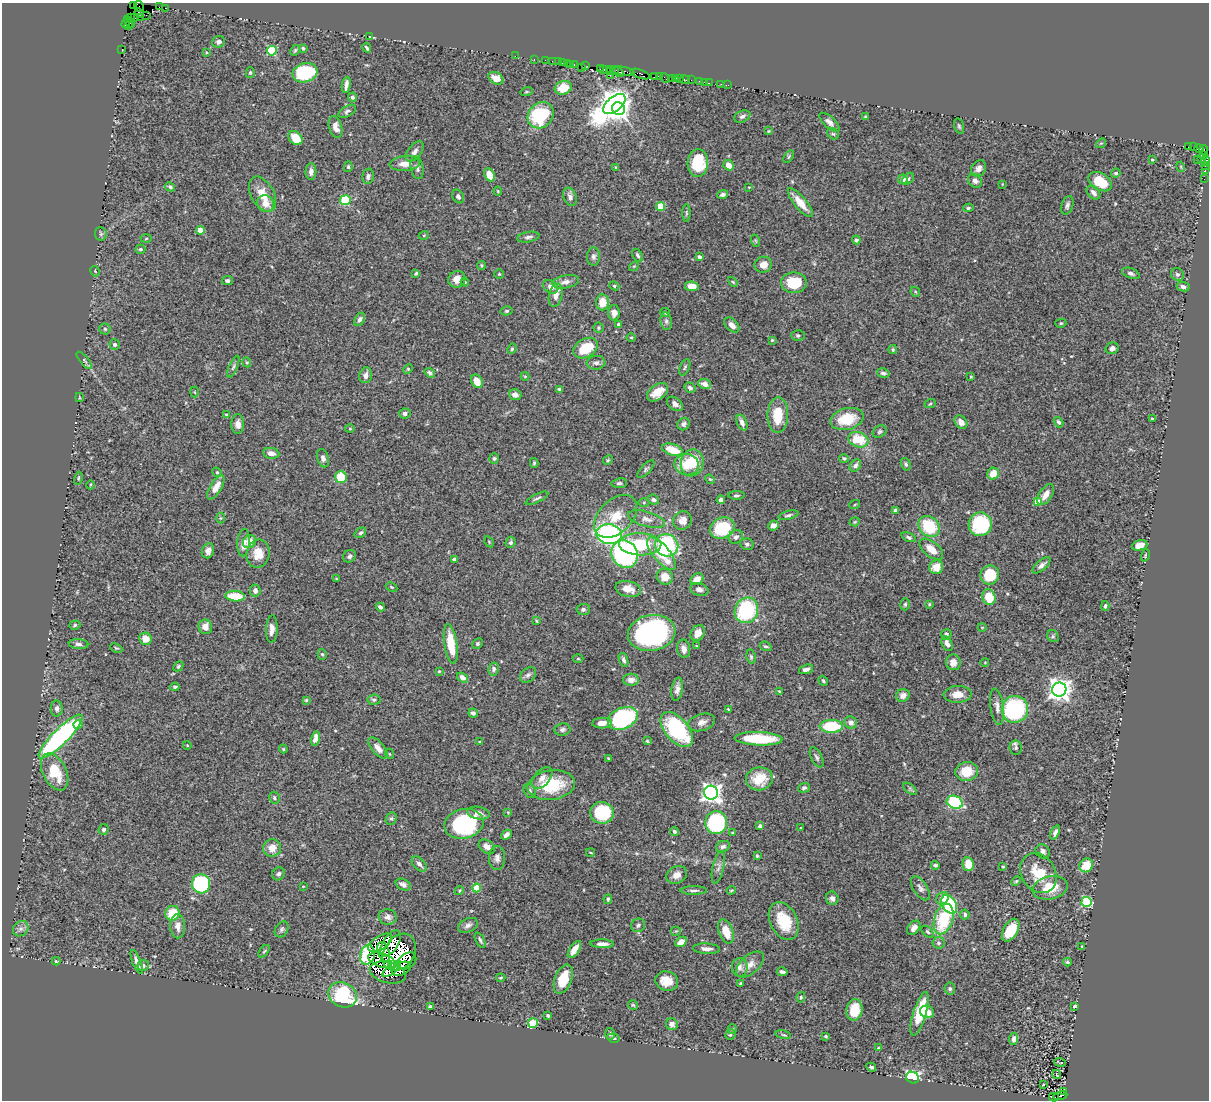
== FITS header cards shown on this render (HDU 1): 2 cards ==
NAXIS1  =                 1207
NAXIS2  =                 1098

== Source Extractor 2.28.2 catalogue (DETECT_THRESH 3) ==
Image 1207 x 1098 px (HDU 1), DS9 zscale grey, 1 PNG px = 1 image px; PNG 1211 x 1102 px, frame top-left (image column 1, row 1098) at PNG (2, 3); each listed source drawn as its Kron ellipse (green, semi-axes under 4 px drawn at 4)
Background 0.942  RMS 0.042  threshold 0.125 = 3 sigma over >= 5 px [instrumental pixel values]
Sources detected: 474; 2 with non-positive FLUX_AUTO (blend fragments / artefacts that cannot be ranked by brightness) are neither listed nor drawn; the other 472 listed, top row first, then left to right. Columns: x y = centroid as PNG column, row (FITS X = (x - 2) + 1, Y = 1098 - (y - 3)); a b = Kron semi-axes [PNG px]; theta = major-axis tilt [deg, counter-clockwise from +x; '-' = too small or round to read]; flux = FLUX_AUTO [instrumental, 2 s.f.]
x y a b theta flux
133 5 2 2 - 8.1
139 6 6 2 -62 32
160 7 4 2 - 51
165 8 2 2 - 5.4
139 13 5 2 - 38
146 15 2 2 - 15
131 17 3 2 - 42
140 17 2 2 - 24
135 18 2 2 - 20
129 22 7 2 -55 65
126 23 5 2 - 110
128 26 2 2 - 40
370 37 3 3 - 4.1
219 42 6 5 - 8.4
303 48 4 3 - 4.2
367 48 5 3 - 4.5
122 49 2 2 - 17
295 50 6 4 63 3.6
272 51 5 5 - 190
206 52 3 3 - 2.5
515 56 2 2 - 34
534 59 2 2 - 24
545 60 2 2 - 19
552 61 2 2 - 18
558 62 2 2 - 28
562 63 2 2 - 25
567 63 3 2 - 54
571 65 3 3 - 81
574 65 3 3 - 51
585 66 2 2 - 24
581 67 2 2 - 9.3
600 69 3 2 - 40
609 69 2 2 - 22
604 70 3 2 - 27
613 70 6 3 21 66
622 71 12 3 -8 280
618 72 6 2 -43 150
250 73 5 4 - 3.6
305 73 12 9 15 200
640 74 10 4 -19 250
610 75 2 2 - 26
659 76 4 2 - 64
655 77 3 3 - 59
496 78 8 5 -28 22
665 78 6 2 -46 50
672 78 3 3 - 65
676 78 4 3 - 130
680 79 3 2 - 48
685 80 5 3 - 110
691 80 2 2 - 13
699 82 4 3 - 59
704 82 3 2 - 12
709 83 2 2 - 36
721 84 2 2 - 9.7
346 85 8 3 81 14
728 85 2 2 - 5.5
563 88 9 6 18 66
527 92 6 4 18 3.9
352 97 4 4 - 9.2
614 104 13 7 40 4100
618 109 7 6 - 1100
347 111 9 5 31 7.5
541 115 14 12 47 210
742 116 8 5 25 8.6
866 117 3 3 - 3.7
829 122 12 5 -43 13
959 126 8 4 -74 5
335 127 11 6 -74 21
768 131 4 3 - 2.8
833 134 6 5 - 4.6
295 138 8 6 -47 55
1101 143 5 4 - 3.4
1188 147 3 3 - 230
1193 147 2 2 - 12
1199 149 4 2 - 17
1204 150 5 4 - 90
415 151 12 6 51 12
1204 155 4 4 - 190
789 156 7 4 59 4.4
1201 158 3 3 - 66
1197 159 2 2 - 20
1152 160 3 3 - 3.1
1205 160 5 4 - 260
698 163 14 10 86 110
405 164 15 7 3 26
729 165 5 5 - 24
1205 166 4 3 - 99
348 167 5 4 - 4.5
616 167 4 3 - 2.6
1181 167 5 3 - 2.3
417 168 11 6 -78 11
979 168 9 7 54 14
1205 170 3 2 - 34
311 172 8 5 88 16
1116 173 4 4 - 7.3
489 175 7 5 -65 37
368 176 8 5 76 8.1
903 179 5 5 - 18
908 179 7 4 50 6.8
1204 179 2 2 - 14
975 181 8 6 -41 11
1100 182 13 8 -31 70
1002 184 3 2 - 1.8
170 187 5 4 - 5.3
749 187 4 3 - 2.4
498 191 4 4 - 2.6
1093 193 8 5 -44 12
263 194 19 11 -61 50
723 195 5 4 - 9.4
458 196 7 5 -59 7.5
570 197 9 6 -67 12
345 200 5 5 - 130
800 203 18 6 -50 44
266 204 9 8 - 29
1067 205 9 5 71 8.3
661 206 4 4 - 86
968 208 5 4 - 5.1
686 213 9 4 -90 4.1
201 230 4 4 - 56
101 234 7 5 -82 5.1
424 235 5 3 - 2.5
528 237 11 5 11 9.1
146 239 5 3 - 2.8
856 240 4 4 - 7
756 241 6 4 -71 3.5
141 249 5 4 - 5.6
637 255 7 4 -58 6.7
593 257 9 6 89 9.2
699 257 4 3 - 6
481 265 4 4 - 3.8
763 265 9 8 - 22
634 266 5 4 - 3.3
95 271 5 3 - 2.6
416 273 4 3 - 4.1
1131 273 9 5 -21 7.9
499 274 5 5 - 3.4
1177 274 7 6 - 6.4
457 279 8 8 - 24
227 281 5 4 - 7.2
465 282 4 4 - 3.5
566 282 13 6 9 16
733 282 6 3 -45 3.1
794 283 13 10 -1 93
614 286 5 4 - 3.8
692 286 7 4 -9 34
551 287 8 6 -33 16
1183 287 7 5 -10 9.9
915 292 5 3 - 2.9
556 295 12 6 77 23
602 302 8 6 -87 43
506 311 6 4 15 4.5
665 312 5 4 - 2.9
614 313 8 6 -89 18
360 319 7 5 59 9.6
666 321 9 5 -81 8.1
1061 323 5 4 - 4.2
619 325 3 3 - 8.7
732 325 9 5 -46 22
598 328 5 5 - 4.4
105 329 5 5 - 4.5
798 335 6 5 - 5.6
631 337 4 3 - 2.7
772 340 4 4 - 3.1
115 345 5 5 - 7
585 348 13 9 31 80
1112 348 6 6 - 9
512 349 5 4 - 3.9
893 350 4 3 - 3.8
84 360 11 3 -51 5.6
247 362 5 4 - 3.3
596 363 9 7 3 10
233 367 12 4 67 6.6
685 367 9 4 67 5.7
408 369 5 4 - 3.3
430 373 6 4 -34 7
883 373 6 5 - 7.3
366 375 8 6 73 15
525 376 4 4 - 3
971 376 3 3 - 3
477 381 7 5 -61 34
705 384 6 5 - 16
690 388 6 5 - 5.8
559 389 4 3 - 4.3
194 392 5 3 - 2.9
657 392 12 7 36 36
515 395 6 5 - 14
79 398 4 2 - 2.4
675 404 9 6 -37 11
930 404 6 3 20 3.4
405 413 5 5 - 11
226 414 4 2 - 2.7
778 415 18 10 88 68
847 419 17 10 14 95
1152 419 3 3 - 2.9
961 422 7 5 -50 19
1058 422 5 4 - 5.8
742 423 8 5 -66 12
238 424 10 6 -90 17
683 424 6 5 - 8.2
350 428 5 3 - 2.7
880 431 7 5 33 5.4
858 440 10 7 -19 90
672 450 11 5 -18 63
271 453 8 5 -7 15
323 458 9 6 -73 9.9
494 458 5 4 - 4.1
844 458 5 4 - 4.6
608 460 5 4 - 3.7
534 463 5 4 - 3.4
692 463 13 11 78 73
906 464 6 5 - 5.7
687 465 12 10 -8 69
855 466 7 5 53 9.1
646 469 11 4 47 6.2
217 472 5 4 - 3.4
993 474 6 5 - 38
341 477 6 5 - 87
78 478 6 3 77 3
710 479 5 4 - 3.4
619 483 8 5 7 5.8
90 485 4 3 - 2.5
216 487 13 5 59 28
736 495 8 3 1 5.1
1046 495 12 6 56 25
537 498 12 3 26 6.3
653 500 6 5 - 8.4
721 500 4 4 - 12
1037 502 4 4 - 61
644 503 5 3 - 3.2
855 504 5 3 - 2.7
896 510 4 3 - 6.2
788 515 10 4 14 6.3
616 516 25 16 45 66
220 518 5 3 - 2.7
646 519 19 7 -16 19
682 521 9 9 - 23
855 522 5 4 - 3.3
980 524 12 11 - 210
773 525 5 5 - 15
929 526 11 9 -43 120
722 528 13 10 24 150
360 533 6 4 38 5.2
609 534 13 10 -7 490
736 537 8 6 40 9.3
909 537 7 4 -22 6.1
249 542 7 6 - 28
489 542 6 3 -58 2.7
511 542 6 5 - 6
243 543 14 6 86 25
640 544 21 11 -1 140
747 544 7 5 -14 6.7
667 545 12 11 - 250
1140 545 8 5 17 21
931 549 14 7 -39 33
208 551 7 6 - 12
661 553 20 8 -50 85
258 554 14 11 79 46
625 554 14 13 - 530
1145 555 6 4 72 3.5
349 556 7 6 - 7.3
454 559 4 3 - 7.5
1041 565 11 5 41 12
936 567 7 6 - 40
990 575 9 9 - 96
665 577 8 7 - 30
336 579 3 3 - 2.9
697 579 7 5 28 24
392 587 6 4 -27 3.3
628 589 13 8 -12 28
699 589 9 6 -15 10
255 591 6 5 - 12
235 596 9 5 -4 72
989 597 8 6 -73 65
905 604 6 4 74 4.5
929 604 4 3 - 2.7
1105 606 5 3 - 4.9
380 607 5 3 - 8.1
583 609 6 5 - 6.5
746 610 13 11 64 250
536 621 3 2 - 2.7
75 625 6 4 18 4.5
205 627 7 6 - 26
982 627 4 3 - 1.7
272 629 14 6 87 18
652 633 24 18 11 620
698 633 8 6 57 28
946 634 5 5 - 6.1
1053 636 6 5 - 4.7
145 639 6 6 - 32
78 644 10 5 -5 8.8
451 644 20 6 -81 81
477 644 5 4 - 4.5
947 644 8 5 -64 13
697 646 3 3 - 2.7
766 646 6 4 -21 5.4
116 648 6 4 -23 3.5
684 649 9 6 -81 17
322 654 5 4 - 4.3
751 657 7 4 -80 4.8
578 659 5 3 - 2.5
623 660 7 4 -71 8.3
953 662 8 7 - 21
985 662 4 3 - 1.9
178 666 5 4 - 4.2
494 669 6 5 - 8.9
806 669 7 4 18 12
439 671 3 3 - 2.8
528 675 9 6 43 8.2
463 677 6 4 -36 16
631 680 8 6 -1 22
823 681 5 3 - 4.2
175 687 4 3 - 4.1
677 689 11 5 81 14
1059 690 7 7 - 2000
779 691 3 3 - 2.3
958 694 14 8 3 28
903 695 7 6 - 15
306 700 4 4 - 3.6
374 700 6 5 - 6.1
997 707 18 6 -82 17
57 708 8 6 88 9.7
728 709 3 2 - 2.2
1015 709 13 13 - 310
473 713 5 4 - 7.6
623 718 15 10 24 340
702 722 14 8 17 19
602 723 10 5 3 25
851 723 6 6 - 13
78 724 4 4 - 29
831 726 11 6 -1 130
562 729 8 6 8 7.3
677 730 21 11 -50 270
61 737 30 7 45 630
315 739 7 4 78 18
759 739 24 6 -2 150
647 741 4 4 - 3.2
480 742 4 3 - 2.5
187 745 4 3 - 2
378 748 13 6 -49 19
1016 748 7 6 - 7.7
283 749 4 4 - 3.1
390 754 5 3 - 2.3
817 757 11 5 -62 7.7
608 758 3 3 - 3
967 771 11 9 6 58
55 772 20 12 -64 97
542 778 13 7 49 17
759 779 13 11 9 72
551 785 24 15 8 120
804 788 6 4 17 6.4
910 789 8 4 -37 5.2
530 791 7 6 - 6.9
711 793 7 7 - 1400
274 798 6 5 - 4.9
955 802 8 6 -22 220
508 812 4 4 - 2.5
478 813 11 6 -12 15
602 813 12 11 - 170
391 818 6 5 - 5.2
716 823 11 11 - 290
464 824 20 15 12 280
760 826 4 3 - 7
801 828 3 2 - 3.1
104 829 5 5 - 6.9
674 831 4 4 - 7
1055 832 7 4 67 9.5
733 833 4 3 - 3.6
506 835 6 4 44 10
487 847 9 6 -35 15
723 847 7 5 23 8.5
272 848 9 8 - 27
1043 851 7 6 - 9.6
591 853 4 2 - 2.5
757 856 3 3 - 3.3
497 858 12 8 89 13
419 864 9 5 -45 11
968 864 7 5 -78 41
935 865 4 3 - 4.4
1086 865 7 6 - 62
1003 866 3 3 - 3.8
718 868 16 5 78 12
1038 873 21 17 -57 82
278 874 7 6 - 8.3
677 875 11 8 29 23
1016 881 5 4 - 3.5
201 884 9 9 - 370
403 885 8 5 -27 11
303 886 4 2 - 1.7
477 888 4 4 - 93
920 888 13 7 -57 10
1050 888 18 11 13 63
694 890 13 3 0 7.4
731 890 5 3 - 3.3
459 891 5 4 - 3.3
832 898 7 6 - 10
942 898 7 5 42 22
608 899 5 3 - 4.8
1087 902 5 5 - 200
949 904 10 6 -57 180
172 913 7 7 - 73
965 915 5 4 - 7.1
388 917 9 7 -5 14
944 919 15 9 73 160
784 921 20 13 -63 92
468 925 10 6 24 11
638 925 7 6 - 8.7
178 926 12 7 -89 21
914 928 8 5 52 13
21 929 8 7 - 11
282 929 8 6 59 7
1011 930 12 7 60 73
676 931 5 5 - 3.6
726 931 12 7 -69 49
927 932 7 4 -44 5
480 940 8 3 -63 5.9
681 942 6 4 33 30
380 943 13 7 32 8.7
391 943 14 7 57 13
939 943 6 6 - 7.3
602 944 11 4 -1 14
1082 947 3 3 - 4
574 949 10 4 55 24
706 949 13 5 -3 15
264 951 7 3 53 3.9
383 952 10 5 -72 28
399 952 20 15 56 110
367 955 10 7 75 280
382 960 14 7 -18 5.4
56 961 4 3 - 3
407 961 10 7 36 22
137 962 13 4 -69 11
1067 962 4 3 - 3.9
393 964 3 2 - 15
750 964 16 9 41 25
143 965 6 5 - 6.6
740 967 9 8 - 14
392 969 11 4 39 6.7
401 969 10 6 26 17
782 972 5 3 - 7.8
388 973 18 10 -15 28
501 978 4 3 - 3
563 979 15 8 69 55
667 981 11 9 -17 48
740 983 4 3 - 3.2
950 989 6 5 - 7.1
342 995 15 12 -26 270
801 997 5 4 - 3.9
633 1005 5 5 - 3.9
1075 1006 4 3 - 4.9
430 1007 4 3 - 6.8
854 1010 11 8 82 61
927 1012 7 6 - 38
920 1014 23 6 73 85
548 1016 4 3 - 3.8
533 1023 5 5 - 120
672 1024 6 6 - 16
732 1029 5 4 - 3.5
610 1034 6 5 - 5.7
730 1035 5 4 - 5.5
783 1035 8 3 -10 3.6
826 1036 3 3 - 3.7
613 1038 6 4 -10 4.5
1014 1039 6 4 85 9.1
878 1048 3 3 - 2.9
1060 1062 6 2 -17 2.8
871 1067 5 4 - 5.9
1056 1074 4 2 - 2
913 1078 7 5 -26 300
1043 1085 3 3 - 6.3
1063 1091 3 3 - 180
1060 1096 7 3 14 500
1054 1097 5 2 - 200
At the frame edge (FLAGS 8, measured only in part): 1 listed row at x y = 139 6
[2 non-positive-flux detections neither listed nor drawn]